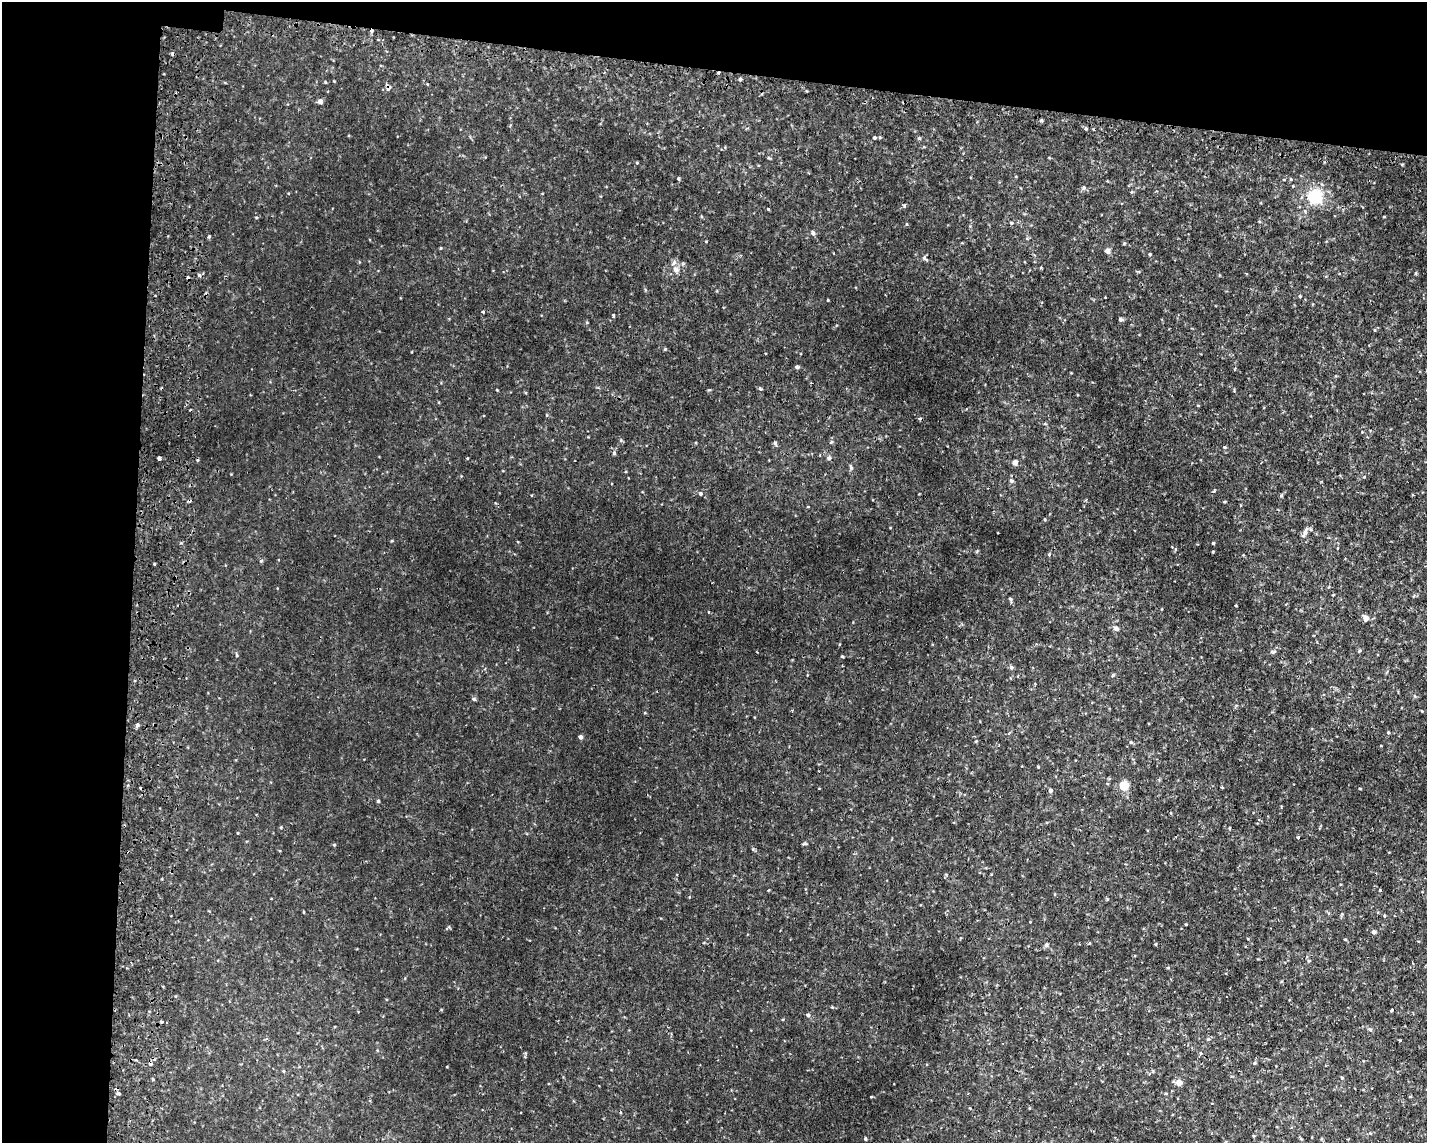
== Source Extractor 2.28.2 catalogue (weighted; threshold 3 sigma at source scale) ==
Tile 1 of 3 x 4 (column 1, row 1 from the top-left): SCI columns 279-1703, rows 3454-4594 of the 4722 x 4622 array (HDU 1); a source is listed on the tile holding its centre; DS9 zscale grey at full resolution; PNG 1429 x 1145 px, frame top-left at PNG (2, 2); no overlay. Shown black and unused: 15% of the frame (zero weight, under 2 of 3 exposures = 4% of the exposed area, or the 3 px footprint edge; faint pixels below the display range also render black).
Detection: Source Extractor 2.28.2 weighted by HDU 2 'WHT'; one run over the whole footprint, this tile lists its part. Background 0.00605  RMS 0.0038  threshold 0.0169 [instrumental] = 3 sigma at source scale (4.5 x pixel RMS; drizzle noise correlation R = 1.50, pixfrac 1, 0.05/0.05 arcsec/px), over >= 5 px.
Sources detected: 97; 8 cosmic-ray / hot-pixel residue — not listed; the other 89 listed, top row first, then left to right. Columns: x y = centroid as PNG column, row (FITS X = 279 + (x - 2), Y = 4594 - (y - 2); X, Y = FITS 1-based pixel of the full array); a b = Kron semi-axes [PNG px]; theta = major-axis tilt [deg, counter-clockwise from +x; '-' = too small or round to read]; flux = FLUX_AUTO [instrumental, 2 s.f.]
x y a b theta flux
719 73 3 2 - 0.74
740 79 4 4 - 0.62
320 101 5 5 - 1.4
1041 120 4 4 - 0.54
1086 129 4 4 - 0.43
874 138 5 5 - 0.6
919 138 5 4 - 0.5
637 163 4 3 - 0.32
678 179 4 4 - 0.49
1084 188 6 6 - 0.79
1315 196 21 20 - 12
768 209 4 3 - 0.31
256 218 5 3 - 0.3
1011 223 4 4 - 0.39
813 233 6 5 - 0.77
209 236 4 4 - 0.48
441 248 5 3 - 0.32
1107 251 5 5 - 2
1150 254 4 3 - 0.39
924 258 6 6 - 0.71
676 269 10 8 -64 1.8
199 275 4 4 - 1.1
1300 296 4 3 - 0.34
828 300 3 2 - 0.26
483 312 3 3 - 0.45
613 315 4 3 - 0.61
1121 320 5 5 - 0.72
665 349 4 3 - 0.36
797 367 4 3 - 0.98
831 442 6 3 44 0.41
775 443 5 5 - 0.72
1224 447 4 4 - 0.37
614 453 5 5 - 0.52
159 458 4 4 - 1.6
829 458 6 5 - 0.89
1015 463 4 4 - 2.5
851 468 7 4 -64 0.62
1011 481 5 5 - 0.73
1214 491 4 3 - 0.36
700 494 5 5 - 0.73
1281 495 5 5 - 0.42
1305 532 9 5 73 1.4
1213 543 3 3 - 0.47
1049 554 4 4 - 0.44
154 564 4 2 - 0.28
1333 595 4 2 - 0.27
1010 599 8 4 -70 0.52
1366 618 5 5 - 3
1116 628 6 5 - 1.4
1273 651 9 3 5 0.57
236 655 5 3 - 0.36
842 656 5 3 - 0.32
1011 667 5 5 - 0.68
474 699 5 4 - 0.52
1422 711 4 2 - 0.26
137 725 5 4 - 0.65
1388 733 4 4 - 0.4
580 737 4 4 - 1
1131 742 5 3 - 0.36
1038 767 3 3 - 0.27
1124 786 5 5 - 19
1051 790 4 4 - 0.93
378 801 4 4 - 0.46
238 833 4 3 - 0.26
1298 837 3 3 - 0.66
1380 890 3 3 - 0.25
1107 899 4 4 - 0.33
303 912 4 2 - 0.29
1186 924 3 3 - 0.31
1374 932 4 4 - 1
1156 944 4 3 - 0.32
1046 945 6 5 - 0.71
1309 961 5 3 - 0.36
1392 1010 3 3 - 0.39
808 1015 5 4 - 0.82
161 1021 3 3 - 1
167 1022 3 3 - 0.69
1370 1029 6 4 -18 0.48
1208 1039 5 4 - 0.42
1201 1053 5 3 - 0.37
1255 1063 5 4 - 0.43
1342 1078 4 4 - 0.37
153 1079 4 3 - 0.38
1179 1082 5 5 - 3.5
118 1093 5 4 - 1.5
871 1097 4 2 - 0.24
1253 1136 3 3 - 0.52
865 1139 4 3 - 0.49
1301 1139 5 4 - 0.37
Overlapping masked pixels (flux is a lower limit): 1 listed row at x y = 719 73
Unlisted compact peaks at least as high as the median listed source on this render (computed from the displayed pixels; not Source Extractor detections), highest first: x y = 904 206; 760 388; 334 845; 261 561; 497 390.